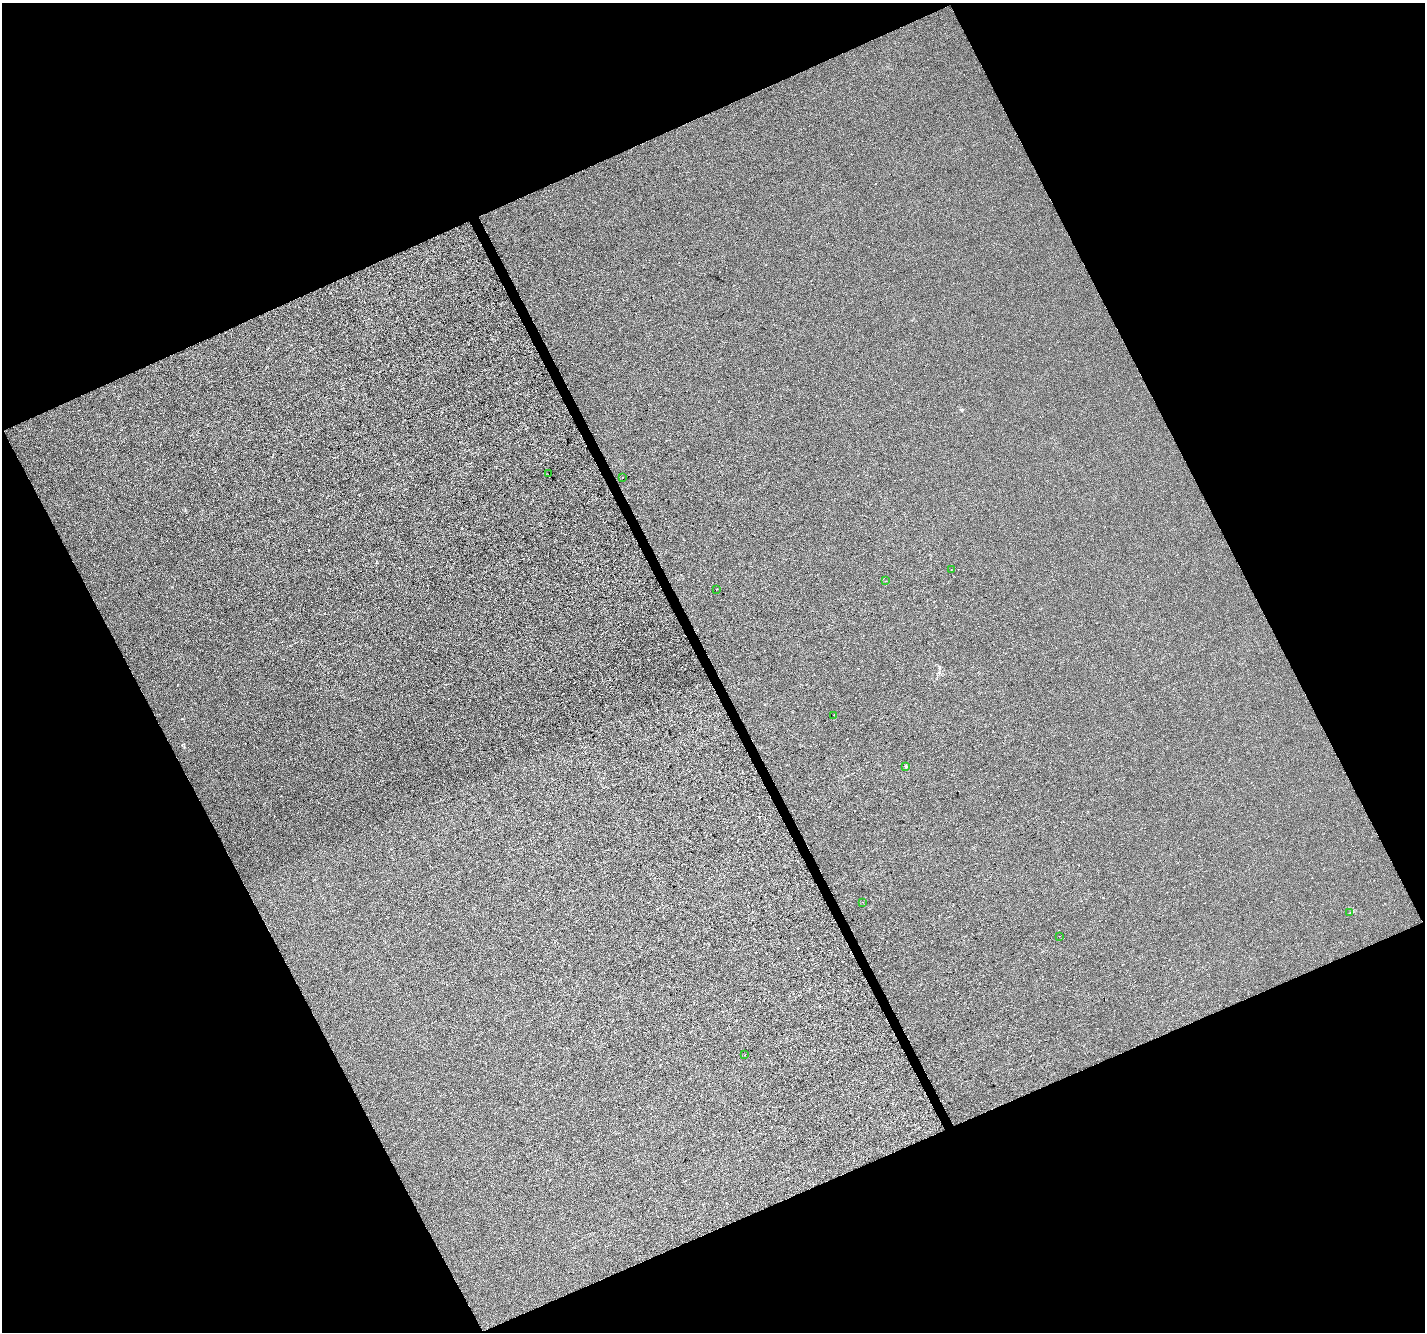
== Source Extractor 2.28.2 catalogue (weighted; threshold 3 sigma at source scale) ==
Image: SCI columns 4-5692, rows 152-5468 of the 5692 x 5561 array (HDU 1 of 3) = the unmasked area's bounding box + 8 px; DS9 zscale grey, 4 x 4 block average (1 PNG px = mean of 4 x 4 image px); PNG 1427 x 1334 px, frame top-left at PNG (2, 3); each listed source drawn as its Kron ellipse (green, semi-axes under 4 px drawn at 4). Shown black and unused: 45% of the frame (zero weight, under 3 of 4 exposures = <1% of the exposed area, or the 3 px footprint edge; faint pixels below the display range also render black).
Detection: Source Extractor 2.28.2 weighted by HDU 2 'WHT'. Background 3.32e-04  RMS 0.0031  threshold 0.014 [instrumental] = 3 sigma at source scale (4.5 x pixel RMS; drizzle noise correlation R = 1.50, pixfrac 1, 0.0396/0.0396 arcsec/px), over >= 5 px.
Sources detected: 12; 1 cosmic-ray / hot-pixel residue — neither listed nor drawn; the other 11 listed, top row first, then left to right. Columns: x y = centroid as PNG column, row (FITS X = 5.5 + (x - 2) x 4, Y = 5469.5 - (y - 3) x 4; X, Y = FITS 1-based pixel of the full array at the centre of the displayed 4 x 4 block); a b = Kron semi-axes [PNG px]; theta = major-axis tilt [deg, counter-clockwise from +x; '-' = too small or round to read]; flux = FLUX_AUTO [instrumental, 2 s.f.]
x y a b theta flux
548 474 2 2 - 0.3
622 477 2 2 - 0.35
951 570 2 2 - 0.39
885 581 2 2 - 0.47
716 589 2 2 - 0.83
833 715 2 2 - 13
905 766 2 2 - 6.4
863 902 2 2 - 1.4
1350 913 2 2 - 0.92
1060 936 2 2 - 0.38
745 1055 2 2 - 0.7
Diffuse or blended objects may show on this block-average render without a row.